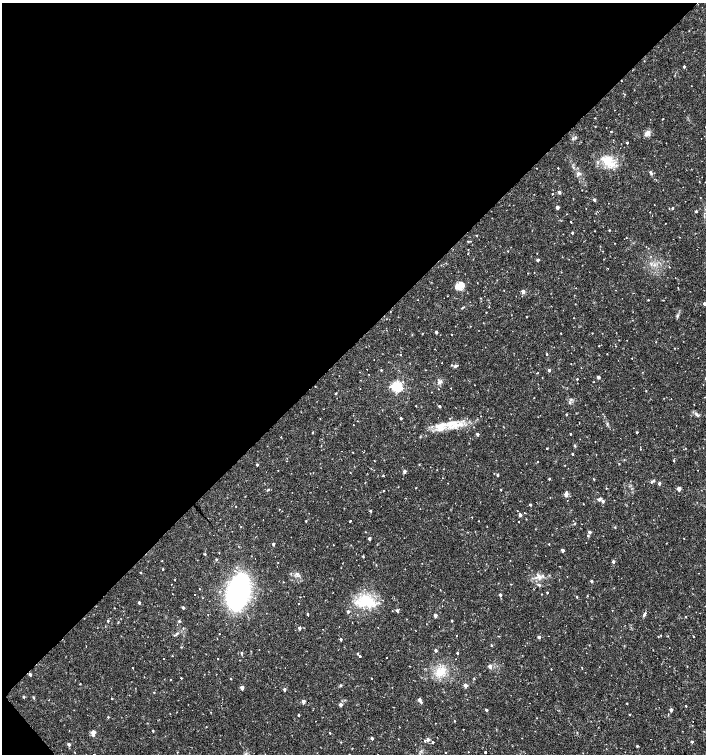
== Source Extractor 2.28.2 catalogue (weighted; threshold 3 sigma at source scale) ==
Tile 5 of 4 x 4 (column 1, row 2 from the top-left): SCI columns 212-1619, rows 3008-4510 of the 5991 x 6017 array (HDU 1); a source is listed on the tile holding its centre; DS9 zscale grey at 2 x 2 block average (1 PNG px = mean of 2 x 2 image px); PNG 708 x 756 px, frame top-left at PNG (2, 3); no overlay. Shown black and unused: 46% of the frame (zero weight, under 2 of 3 exposures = <1% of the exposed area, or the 3 px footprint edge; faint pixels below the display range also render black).
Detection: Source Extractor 2.28.2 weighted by HDU 2 'WHT'; one run over the whole footprint, this tile lists its part. Background 0.0173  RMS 0.0019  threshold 0.00854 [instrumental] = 3 sigma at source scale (4.5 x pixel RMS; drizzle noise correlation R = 1.50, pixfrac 1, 0.0396/0.0396 arcsec/px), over >= 5 px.
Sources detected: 261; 21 cosmic-ray / hot-pixel residue — not listed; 7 inside a brighter listed object's ellipse — not listed separately; the other 233 listed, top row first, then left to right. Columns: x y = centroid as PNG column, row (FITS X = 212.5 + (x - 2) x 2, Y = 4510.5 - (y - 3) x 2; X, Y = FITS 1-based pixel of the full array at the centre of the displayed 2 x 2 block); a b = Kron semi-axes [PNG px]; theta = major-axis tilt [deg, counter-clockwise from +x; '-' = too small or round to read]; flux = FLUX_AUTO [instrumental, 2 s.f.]
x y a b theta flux
684 66 2 2 - 1
625 94 2 2 - 0.2
595 118 2 2 - 0.19
662 119 2 2 - 0.18
611 131 2 2 - 0.25
647 133 8 7 - 1.9
627 143 2 2 - 0.6
608 163 20 10 -39 9.5
558 168 2 2 - 0.28
650 172 5 3 - 0.99
578 174 6 4 79 1
582 190 2 2 - 0.14
559 192 2 2 - 1.9
552 194 2 2 - 0.65
594 200 2 2 - 1.4
557 207 2 2 - 2.4
672 208 2 2 - 1.1
696 211 2 2 - 0.84
650 212 2 2 - 0.14
571 222 2 2 - 0.32
665 224 2 2 - 0.17
609 230 2 2 - 0.29
572 233 2 2 - 0.71
477 235 2 2 - 0.29
468 241 3 2 - 0.35
508 251 2 2 - 0.22
538 260 2 2 - 1.6
669 267 3 2 - 0.24
608 268 2 2 - 0.15
460 286 10 6 23 5.7
523 292 3 2 - 3
447 296 2 2 - 0.22
648 300 2 2 - 0.3
704 303 2 2 - 1.6
489 307 2 2 - 0.18
462 308 4 2 - 0.31
486 312 2 2 - 0.21
677 316 5 3 - 0.67
526 317 2 2 - 0.25
436 332 2 2 - 1.4
561 333 2 2 - 0.27
452 334 2 2 - 0.24
599 346 2 2 - 0.24
674 348 2 2 - 0.18
547 354 2 2 - 0.49
401 355 2 2 - 0.24
632 358 2 2 - 0.15
455 366 4 3 - 1.1
367 369 2 2 - 1.2
381 370 3 3 - 0.36
549 370 2 2 - 1.2
537 373 3 2 - 0.23
599 377 2 2 - 1.9
705 378 2 2 - 0.22
577 379 2 2 - 0.38
440 382 6 4 38 1.3
397 386 4 3 - 72
451 388 2 2 - 0.86
360 389 2 2 - 0.92
336 393 3 2 - 0.4
534 398 2 2 - 0.22
570 402 4 4 - 0.73
416 406 2 2 - 0.23
439 406 2 2 - 0.95
566 414 2 2 - 0.42
696 414 9 3 -51 0.93
401 418 2 2 - 0.72
353 425 2 2 - 0.97
456 425 10 3 17 2.7
441 426 14 10 38 6
676 426 2 2 - 0.62
313 432 2 2 - 0.46
637 432 2 2 - 0.49
477 434 3 2 - 1
570 434 2 2 - 0.54
281 437 2 2 - 0.21
575 445 4 3 - 0.43
547 448 2 2 - 0.65
685 448 2 2 - 0.17
640 449 2 2 - 0.16
353 452 2 2 - 0.22
572 454 2 2 - 0.54
673 460 3 2 - 0.3
374 461 2 2 - 0.18
419 464 2 2 - 0.27
257 465 2 2 - 0.83
565 465 2 2 - 0.19
404 471 3 2 - 1.7
497 475 2 2 - 0.89
383 476 3 2 - 0.34
549 479 2 2 - 0.54
594 479 2 2 - 0.23
653 481 5 3 - 0.69
448 483 2 2 - 0.14
659 483 2 2 - 1.8
416 488 2 2 - 0.18
606 488 2 2 - 0.32
679 489 2 2 - 4.4
268 490 4 3 - 0.46
383 490 2 2 - 0.24
501 490 2 2 - 0.28
566 494 3 2 - 4.2
550 497 2 2 - 0.14
599 499 5 3 - 0.9
603 501 3 2 - 1.5
530 505 2 2 - 0.68
235 506 2 2 - 0.19
279 509 2 2 - 0.18
282 511 2 2 - 0.19
370 511 3 2 - 0.54
525 513 2 2 - 0.56
520 515 3 2 - 1.8
472 517 2 2 - 0.19
306 521 3 2 - 0.38
350 521 2 2 - 0.75
478 521 2 2 - 0.15
518 522 2 2 - 0.91
574 523 3 2 - 0.28
615 527 3 2 - 0.32
589 532 3 2 - 1.3
588 536 3 3 - 0.48
369 538 2 2 - 1.8
684 538 2 2 - 0.17
666 543 2 2 - 0.18
273 544 3 2 - 0.93
549 544 2 2 - 0.28
563 550 2 2 - 1.7
205 554 3 2 - 0.45
363 557 3 2 - 0.43
216 559 3 3 - 0.47
255 559 2 2 - 2.3
162 561 2 2 - 0.21
613 561 2 2 - 1.7
376 565 3 2 - 0.21
163 569 2 2 - 0.37
140 572 2 2 - 0.25
297 574 5 4 - 0.94
539 576 9 5 -47 2.1
174 580 2 2 - 0.2
591 581 2 2 - 1.2
283 582 2 2 - 0.17
511 584 3 2 - 0.2
539 585 4 3 - 0.71
199 589 2 2 - 0.19
238 592 21 10 73 260
547 592 2 2 - 0.54
194 595 2 2 - 0.3
500 595 2 2 - 1.3
587 596 3 2 - 0.18
577 597 2 2 - 0.38
366 600 24 15 -21 14
139 602 2 2 - 0.9
299 603 2 2 - 0.48
114 608 2 2 - 0.18
183 608 2 2 - 1.3
397 610 3 2 - 1.3
348 611 2 2 - 1.4
644 614 7 3 65 0.84
307 615 2 2 - 6.8
435 615 3 2 - 2.1
686 617 2 2 - 0.3
452 620 2 2 - 0.41
108 621 3 3 - 0.5
179 621 4 3 - 0.48
439 626 2 2 - 0.44
299 628 3 2 - 1.5
174 635 2 2 - 0.28
661 635 2 2 - 0.27
658 636 2 2 - 0.27
539 637 3 3 - 1.2
694 637 2 2 - 0.35
341 639 2 2 - 0.97
86 646 2 2 - 0.38
491 646 3 2 - 0.39
259 650 2 2 - 0.19
436 650 2 2 - 1.3
241 653 5 2 - 0.51
457 653 2 2 - 0.56
357 654 3 2 - 0.4
360 656 2 2 - 6.8
386 658 2 2 - 0.35
164 659 2 2 - 0.26
218 659 2 2 - 0.22
456 659 2 2 - 0.22
490 666 3 2 - 3.1
687 666 2 2 - 0.16
582 667 3 2 - 0.2
133 668 2 2 - 0.23
551 669 2 2 - 0.23
441 672 16 11 37 7.2
30 674 3 2 - 1.3
181 678 2 2 - 0.35
231 678 2 2 - 0.27
372 678 2 2 - 0.34
474 678 4 2 - 0.27
171 679 2 2 - 0.19
341 685 3 3 - 0.4
465 685 2 2 - 3.2
242 687 3 2 - 3.1
284 689 3 2 - 1.3
154 692 3 2 - 0.3
24 697 3 2 - 0.59
34 698 5 2 - 0.38
112 698 2 2 - 1.7
419 700 3 2 - 2.9
303 701 3 2 - 2.1
421 702 3 2 - 0.42
627 703 2 2 - 0.26
340 705 3 2 - 2.3
686 706 2 2 - 0.39
486 710 2 2 - 1.2
671 710 2 2 - 1.8
629 714 3 2 - 0.29
298 715 2 2 - 0.6
108 717 2 2 - 0.36
454 721 2 2 - 0.22
435 723 2 2 - 0.14
206 727 2 2 - 0.16
153 731 2 2 - 0.48
93 732 3 2 - 4.3
330 733 2 2 - 0.36
372 738 2 2 - 1.4
428 739 5 4 - 0.81
425 741 2 2 - 2
692 741 2 2 - 0.79
341 742 2 2 - 0.21
433 743 2 2 - 1.3
69 744 3 3 - 1.2
637 746 3 2 - 0.44
352 748 2 2 - 0.2
485 752 2 2 - 0.95
445 753 2 2 - 0.17
349 754 2 2 - 0.16
Overlapping masked pixels (flux is a lower limit): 1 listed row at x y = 30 674
Isophote crosses this tile's border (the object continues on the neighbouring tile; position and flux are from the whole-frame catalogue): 2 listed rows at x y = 704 303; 705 378
Diffuse or blended objects may show on this block-average render without a row.